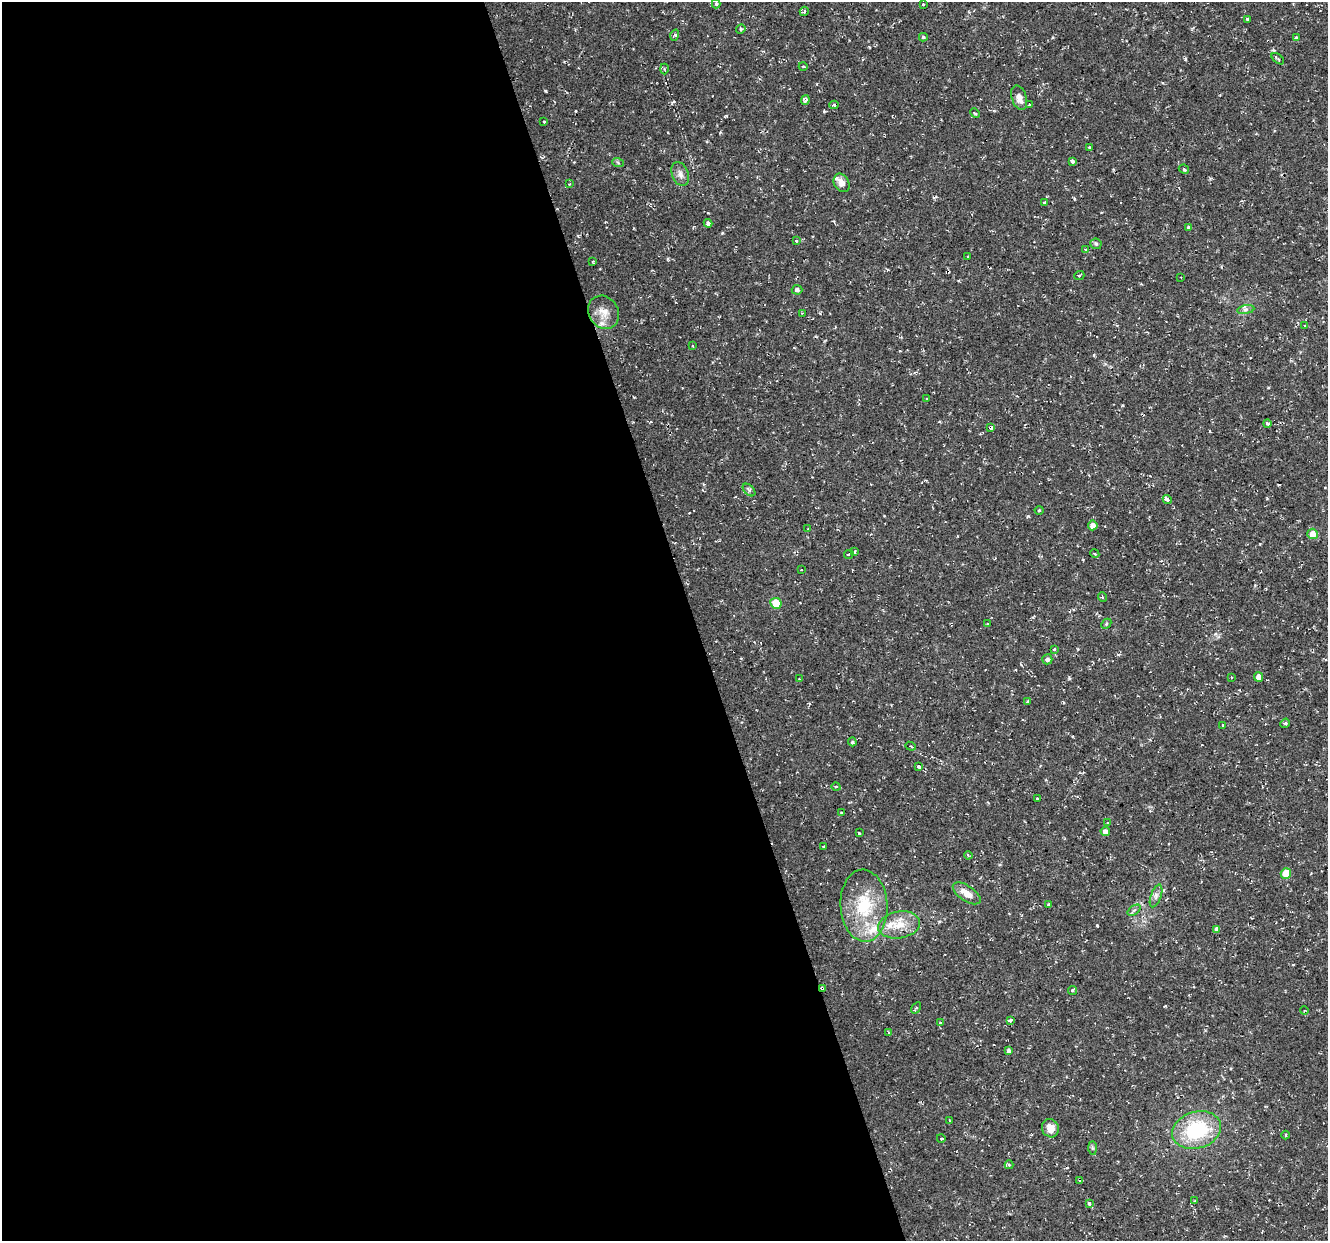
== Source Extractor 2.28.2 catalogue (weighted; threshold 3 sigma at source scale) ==
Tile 9 of 4 x 4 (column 1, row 3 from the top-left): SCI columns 1-1326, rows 1346-2584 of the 5303 x 5123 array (HDU 1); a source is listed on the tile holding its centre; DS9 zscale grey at full resolution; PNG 1330 x 1243 px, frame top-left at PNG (2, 2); each listed source drawn as its Kron ellipse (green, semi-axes under 4 px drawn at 4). Shown black and unused: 52% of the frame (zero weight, under 2 of 3 exposures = <1% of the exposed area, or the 3 px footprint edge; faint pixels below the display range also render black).
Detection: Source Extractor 2.28.2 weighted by HDU 2 'WHT'; one run over the whole footprint, this tile lists its part. Background 0.0251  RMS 0.0042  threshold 0.0187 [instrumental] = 3 sigma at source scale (4.5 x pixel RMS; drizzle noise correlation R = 1.50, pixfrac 1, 0.0396/0.0396 arcsec/px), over >= 5 px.
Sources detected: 110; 4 cosmic-ray / hot-pixel residue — neither listed nor drawn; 4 inside a brighter listed object's ellipse — not listed separately; the other 102 listed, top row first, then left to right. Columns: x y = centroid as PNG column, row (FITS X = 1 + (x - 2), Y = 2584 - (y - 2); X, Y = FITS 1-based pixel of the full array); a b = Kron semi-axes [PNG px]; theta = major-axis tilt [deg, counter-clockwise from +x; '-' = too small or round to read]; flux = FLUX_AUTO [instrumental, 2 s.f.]
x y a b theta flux
716 4 5 4 - 0.75
923 4 3 3 - 1.3
804 11 5 4 - 1.4
1247 19 3 3 - 1.9
741 29 5 4 - 0.55
675 35 5 3 - 0.68
923 37 4 4 - 0.6
1296 38 3 3 - 1.7
1278 59 7 4 -37 0.69
803 66 4 3 - 0.33
664 69 5 3 - 0.44
1019 98 13 7 -72 3.2
805 100 5 4 - 2.4
834 105 4 4 - 2.8
1029 105 3 3 - 2.1
975 113 5 3 - 0.5
544 121 3 3 - 1.2
1090 148 4 3 - 0.45
1072 161 4 3 - 3.2
618 163 6 3 -21 0.54
1184 169 5 3 - 0.79
680 174 12 8 -70 2.3
842 183 10 7 -60 3.4
569 184 3 3 - 0.37
1045 202 3 3 - 0.5
708 223 4 4 - 1.2
1189 227 4 3 - 0.92
796 241 3 3 - 0.72
1096 244 6 5 - 0.68
1086 250 4 3 - 0.84
968 256 3 3 - 0.72
593 261 3 3 - 0.85
1079 276 5 3 - 0.44
1181 277 3 2 - 0.4
797 290 5 5 - 1.1
1246 310 8 4 9 1.1
604 312 17 14 -57 4.8
802 313 2 2 - 0.34
1305 325 3 3 - 1.5
693 346 3 3 - 0.4
927 399 3 2 - 0.33
1267 424 4 3 - 1.2
991 428 3 3 - 3.1
749 490 7 4 -46 0.88
1167 500 5 3 - 2
1039 510 4 4 - 0.45
1093 525 5 5 - 2.3
808 529 3 3 - 0.55
1313 534 5 5 - 4.8
854 552 3 3 - 1.7
849 554 5 3 - 3.6
1095 554 4 3 - 0.45
801 570 3 2 - 0.5
1102 597 5 3 - 0.46
776 603 6 5 - 11
987 624 2 2 - 0.27
1106 624 6 4 46 0.48
1054 649 3 3 - 1.6
1047 659 5 5 - 1.2
1231 677 3 2 - 0.29
1258 677 5 4 - 2.8
800 679 4 2 - 0.32
1027 701 4 3 - 0.54
1285 723 5 4 - 0.63
1222 726 3 3 - 1.3
852 742 4 3 - 0.61
911 746 5 4 - 0.58
919 766 3 3 - 1.6
836 787 4 3 - 0.39
1037 799 3 3 - 0.89
841 813 3 2 - 0.45
1107 823 4 3 - 0.38
1105 831 5 4 - 1.9
859 833 3 2 - 0.59
823 847 3 2 - 0.37
968 855 4 3 - 0.39
1286 873 5 5 - 10
967 893 16 7 -34 4.5
1156 896 12 5 70 1.6
1048 904 4 3 - 0.4
864 906 36 23 -87 22
1134 910 7 4 36 0.81
899 925 21 13 10 7.7
1217 929 4 4 - 2.2
822 988 4 3 - 0.76
1072 990 4 4 - 0.64
916 1008 6 3 58 0.7
1304 1011 4 3 - 0.4
1010 1020 4 3 - 4.6
941 1023 3 2 - 0.43
889 1033 3 3 - 1.7
1008 1051 4 4 - 1
950 1121 3 3 - 0.39
1050 1128 9 8 - 3.9
1197 1130 25 18 17 29
1286 1135 4 3 - 0.4
941 1138 4 3 - 0.37
1092 1148 7 4 -89 0.76
1009 1165 4 3 - 0.9
1080 1181 3 3 - 0.66
1194 1201 3 3 - 0.35
1089 1204 4 3 - 1.3
Overlapping masked pixels (flux is a lower limit): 3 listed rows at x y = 834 105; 991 428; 822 988
Unlisted compact peaks at least as high as the median listed source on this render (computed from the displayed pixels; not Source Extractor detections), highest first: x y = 1097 925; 545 91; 1185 59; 1028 516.